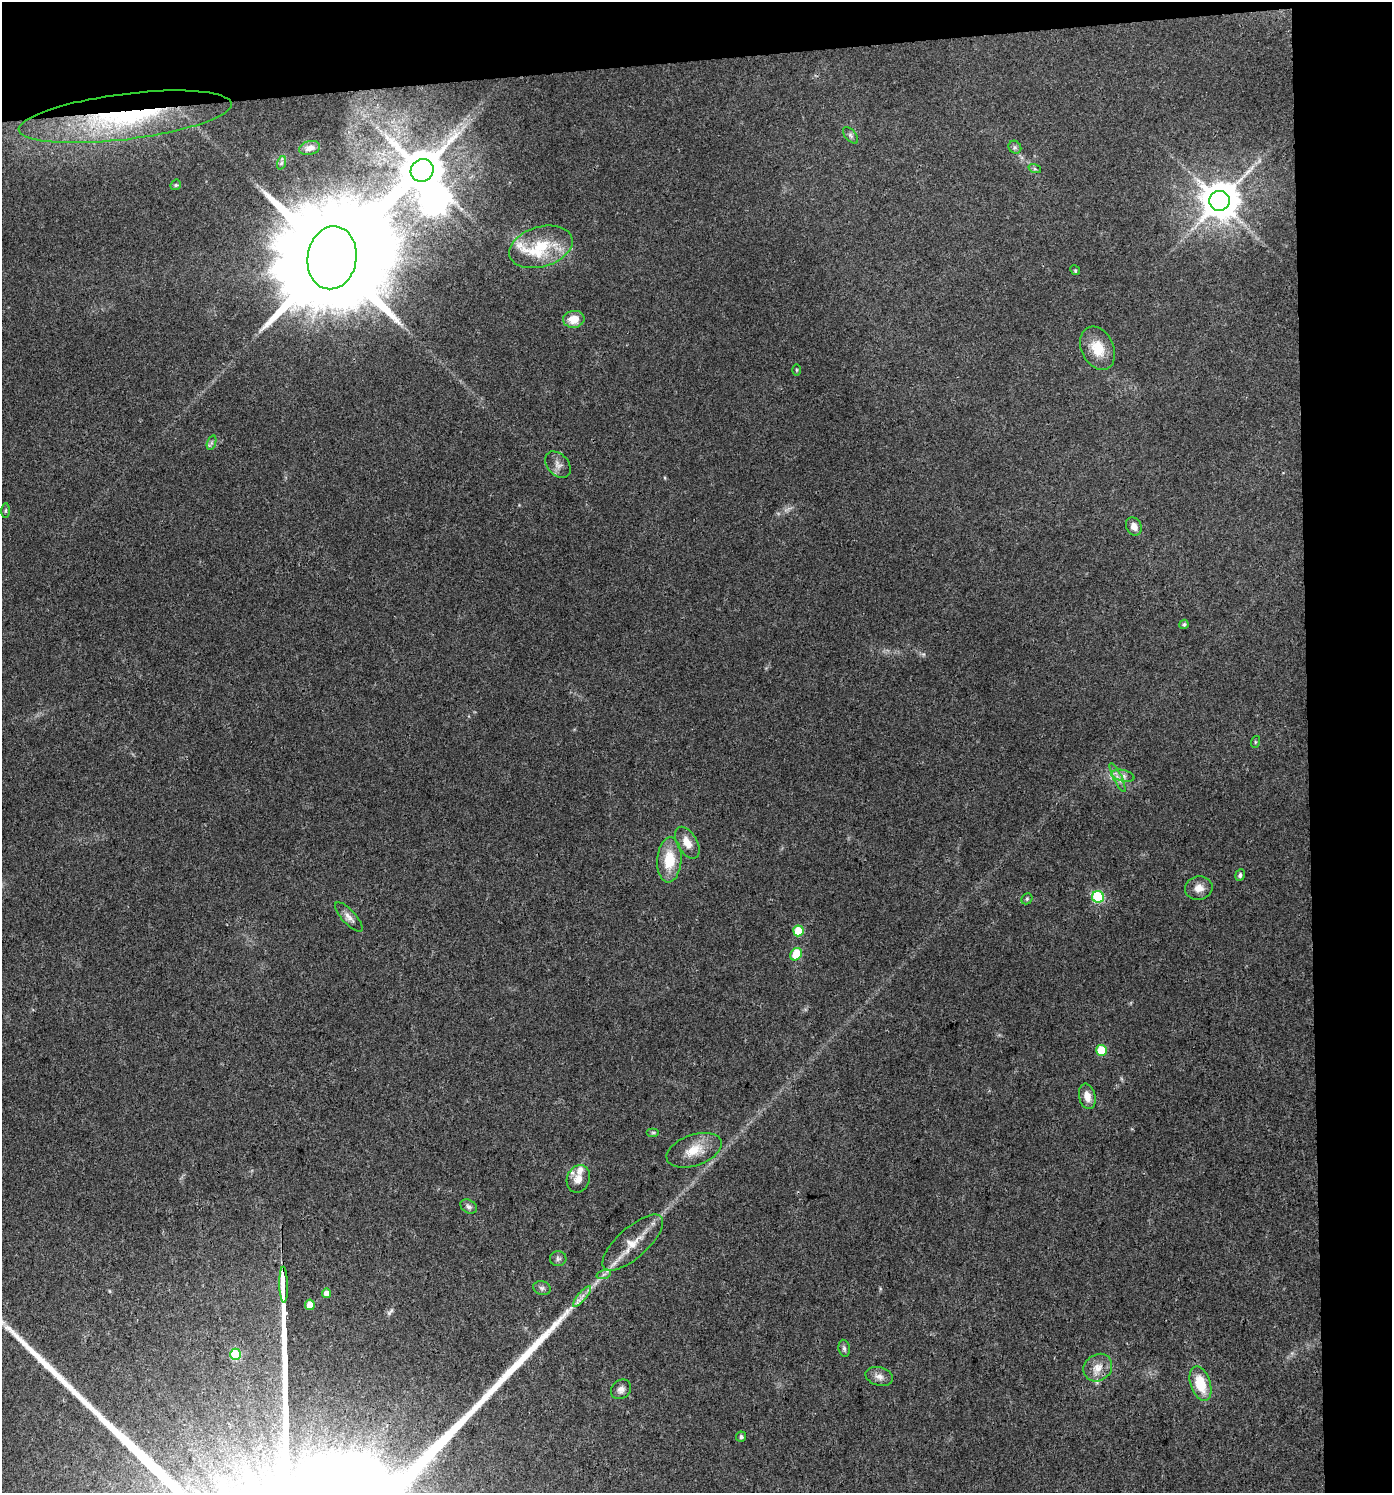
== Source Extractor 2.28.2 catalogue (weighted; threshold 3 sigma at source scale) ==
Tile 3 of 3 x 3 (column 3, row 1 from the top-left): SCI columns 2826-4215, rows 2982-4472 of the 4218 x 4472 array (HDU 1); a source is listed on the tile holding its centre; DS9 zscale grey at full resolution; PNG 1394 x 1495 px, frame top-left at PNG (2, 2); each listed source drawn as its Kron ellipse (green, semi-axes under 4 px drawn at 4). Shown black and unused: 10% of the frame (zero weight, under 3 of 4 exposures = <1% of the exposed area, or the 3 px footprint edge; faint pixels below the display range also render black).
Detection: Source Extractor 2.28.2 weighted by HDU 2 'WHT'; one run over the whole footprint, this tile lists its part. Background 0.0306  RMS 0.0039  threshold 0.0176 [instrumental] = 3 sigma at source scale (4.5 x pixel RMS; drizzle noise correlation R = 1.50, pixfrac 1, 0.0396/0.0396 arcsec/px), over >= 5 px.
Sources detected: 57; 1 inside a brighter object's white glare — neither listed nor drawn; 3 inside a brighter listed object's ellipse — not listed separately; the other 53 listed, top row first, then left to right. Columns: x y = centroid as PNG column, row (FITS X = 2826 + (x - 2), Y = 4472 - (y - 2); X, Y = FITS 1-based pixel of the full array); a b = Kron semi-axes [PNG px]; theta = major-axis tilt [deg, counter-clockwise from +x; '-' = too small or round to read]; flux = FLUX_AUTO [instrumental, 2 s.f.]
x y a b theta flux
125 117 107 23 7 67
851 135 10 5 -49 1.1
1015 147 7 6 - 0.85
310 148 11 7 15 2.2
281 163 7 4 70 0.82
1035 169 6 4 -18 0.6
422 170 12 11 - 1600
176 185 6 5 - 0.57
1220 201 10 10 - 1100
541 247 32 20 17 17
332 258 32 24 81 16000
1075 270 5 4 - 0.52
574 319 11 8 8 5.4
1098 348 23 16 -65 8.8
797 370 6 4 -90 0.42
211 443 7 4 71 0.93
558 465 15 10 -49 2.5
6 511 7 4 89 0.62
1134 526 9 7 -60 2.6
1184 624 5 4 - 0.78
1255 742 6 4 72 0.43
1123 776 11 5 -12 1.9
1117 777 16 4 -64 2
687 843 17 10 -60 4.4
669 860 22 12 86 12
1240 875 6 5 - 1.1
1199 888 14 11 12 3.5
1098 897 6 6 - 35
1027 899 6 5 - 0.6
349 917 19 7 -47 2.3
798 931 5 5 - 12
796 954 6 5 - 12
1102 1050 5 5 - 13
1087 1096 13 8 -77 4
653 1133 6 4 0 0.59
694 1150 29 15 19 8.3
578 1179 14 11 69 3.7
469 1207 9 6 -32 1.2
633 1243 38 15 42 9.1
558 1259 8 7 - 1.1
604 1274 7 4 19 0.97
284 1285 18 3 -89 2200
542 1288 9 7 -16 1.1
327 1293 4 4 - 3.4
582 1296 13 3 49 1.8
310 1305 5 5 - 5.3
844 1348 8 5 -80 0.89
236 1354 6 5 - 27
1098 1368 15 13 38 4.7
879 1376 14 9 -16 2.4
1200 1384 18 10 -73 11
621 1389 11 9 39 2
741 1437 5 5 - 0.89
Overlapping masked pixels (flux is a lower limit): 2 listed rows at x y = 125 117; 284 1285